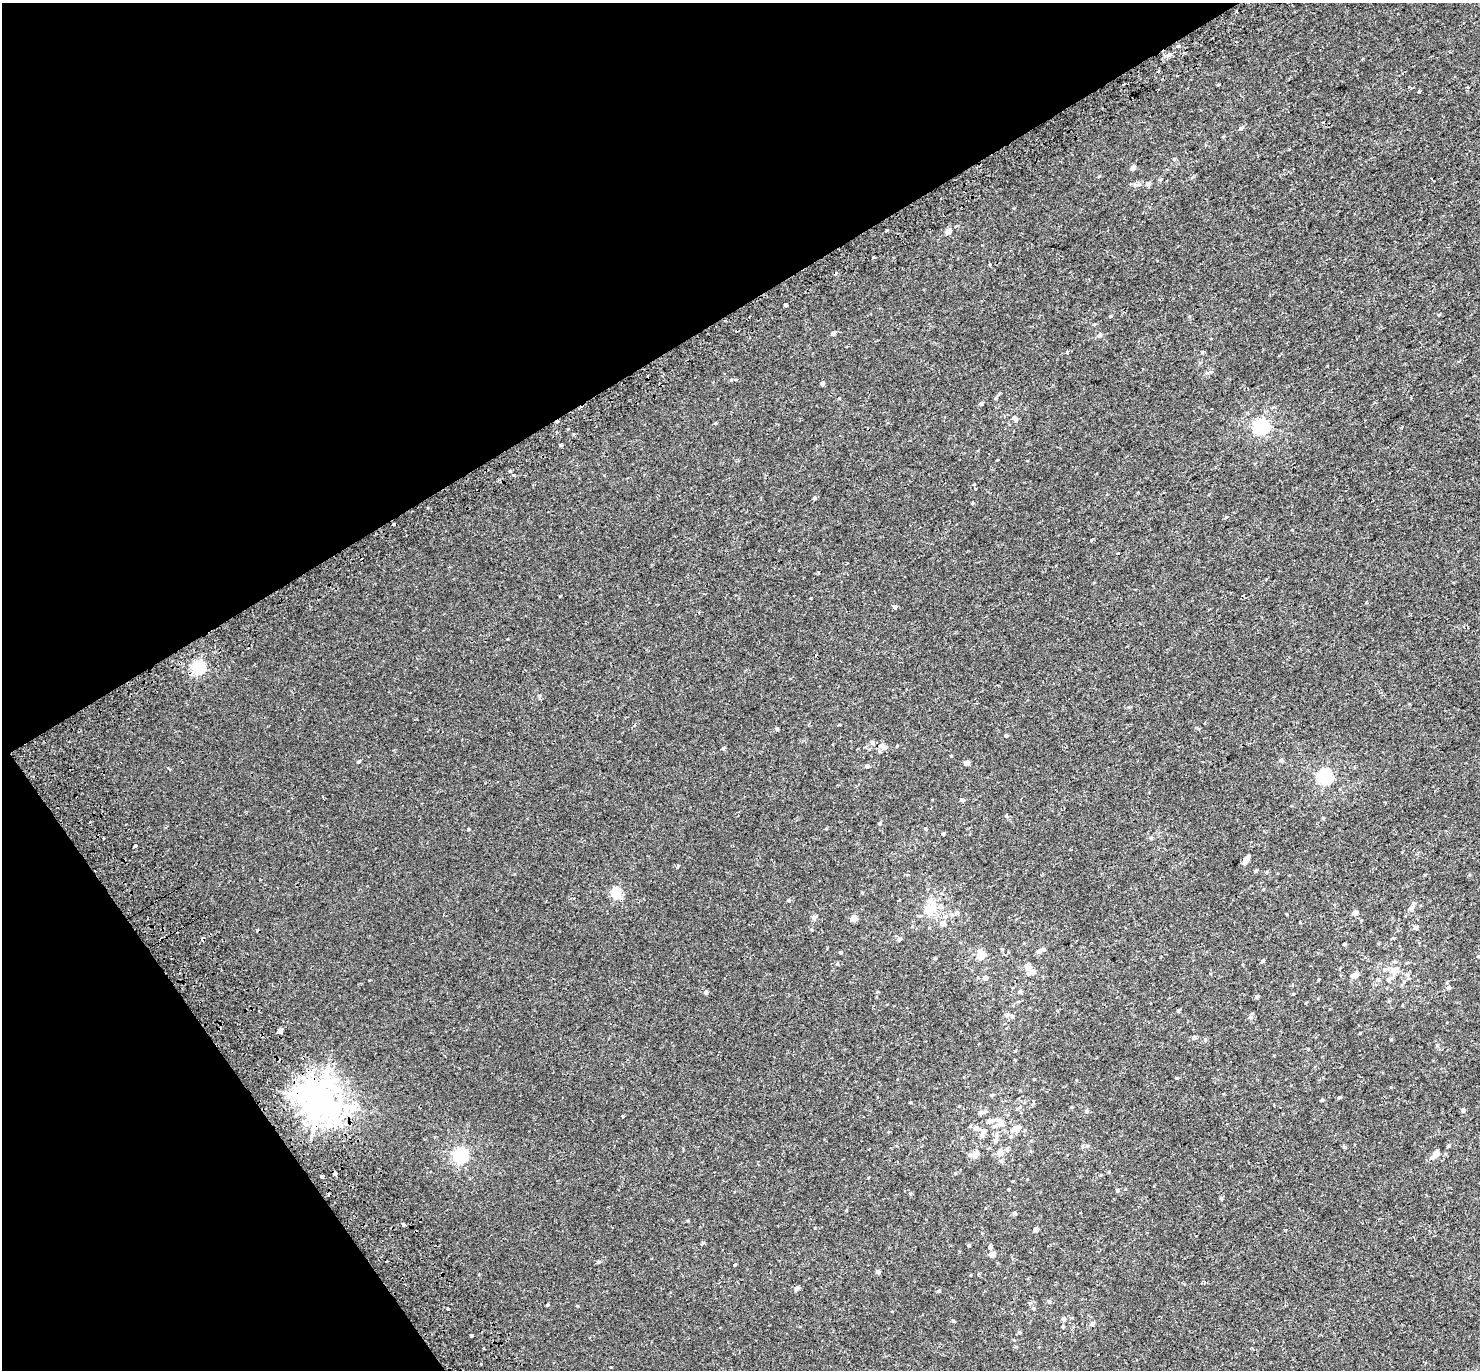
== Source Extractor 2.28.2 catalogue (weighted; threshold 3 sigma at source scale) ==
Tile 5 of 4 x 4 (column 1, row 2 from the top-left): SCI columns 78-1555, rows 2967-4334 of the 6079 x 5979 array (HDU 1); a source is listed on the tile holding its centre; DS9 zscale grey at full resolution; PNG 1482 x 1372 px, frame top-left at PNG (2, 3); no overlay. Shown black and unused: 30% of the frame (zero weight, under 2 of 3 exposures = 5% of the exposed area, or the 3 px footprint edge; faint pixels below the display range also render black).
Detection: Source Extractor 2.28.2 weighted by HDU 2 'WHT'; one run over the whole footprint, this tile lists its part. Background 0.00379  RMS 0.0027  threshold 0.012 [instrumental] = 3 sigma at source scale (4.5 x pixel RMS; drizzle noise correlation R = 1.50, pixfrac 1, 0.0396/0.0396 arcsec/px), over >= 5 px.
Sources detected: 168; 9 cosmic-ray / hot-pixel residue — not listed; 10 inside a brighter listed object's ellipse — not listed separately; the other 149 listed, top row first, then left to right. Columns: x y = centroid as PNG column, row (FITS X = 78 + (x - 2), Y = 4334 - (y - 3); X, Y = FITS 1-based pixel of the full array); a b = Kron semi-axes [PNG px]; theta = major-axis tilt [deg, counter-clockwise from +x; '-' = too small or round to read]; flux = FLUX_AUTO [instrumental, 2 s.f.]
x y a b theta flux
1237 11 3 2 - 0.25
1169 55 7 5 20 0.8
1419 92 3 3 - 0.75
1323 123 3 3 - 0.21
1241 128 5 5 - 0.53
1174 159 5 4 - 0.25
1133 168 5 4 - 1.1
1137 185 13 5 13 0.83
948 231 4 4 - 1.9
873 257 3 3 - 0.28
785 305 4 3 - 1.3
1094 325 5 3 - 0.24
833 333 5 4 - 0.59
1099 335 6 5 - 0.75
1202 352 4 4 - 0.23
1067 353 4 3 - 0.31
731 380 5 4 - 0.26
822 383 4 4 - 0.59
995 398 5 4 - 0.32
981 404 4 4 - 0.41
1015 419 10 5 -48 0.72
715 423 4 3 - 0.21
1262 427 6 6 - 55
560 445 5 3 - 0.27
510 471 4 3 - 0.33
513 475 3 3 - 0.54
814 498 5 5 - 0.37
972 503 3 3 - 0.25
1226 517 5 4 - 0.26
818 573 4 2 - 0.21
895 607 4 4 - 0.77
198 667 6 6 - 40
777 729 4 4 - 0.45
1006 735 4 4 - 0.42
872 742 6 5 - 0.62
881 746 9 6 14 0.91
897 746 4 4 - 0.21
723 748 5 4 - 0.34
1281 760 6 5 - 0.42
358 762 3 3 - 0.82
966 763 4 4 - 1.3
867 766 5 4 - 0.51
1325 776 6 6 - 46
962 800 5 4 - 0.55
1006 816 4 4 - 0.27
880 823 5 3 - 0.26
925 828 4 3 - 0.22
468 829 3 3 - 0.22
943 834 3 3 - 0.36
1151 838 5 4 - 0.34
135 846 3 3 - 0.5
1245 861 6 4 64 1.5
677 867 4 3 - 0.46
1256 871 5 4 - 0.28
616 893 5 5 - 15
862 893 5 3 - 0.19
788 900 5 4 - 0.37
930 901 14 8 -18 2
1411 908 12 5 31 0.73
930 910 8 7 - 4.8
957 913 7 6 - 0.69
1355 913 5 4 - 1.6
814 917 6 6 - 0.57
853 918 5 4 - 2.5
942 923 6 6 - 1.3
1415 927 5 5 - 0.56
257 930 3 3 - 0.25
202 939 3 3 - 2.1
899 939 6 5 - 0.57
1344 944 3 3 - 0.37
1039 951 6 5 - 0.73
840 952 4 3 - 0.27
981 954 10 8 89 2.3
1478 956 4 4 - 0.22
1263 960 5 4 - 0.28
837 963 5 4 - 0.28
1028 967 8 6 -82 1.7
1394 970 13 10 31 2.1
1407 974 6 5 - 0.49
1354 975 7 5 21 1.5
985 978 6 5 - 0.79
1378 980 7 6 - 0.65
1448 988 5 5 - 0.53
706 992 5 4 - 0.53
1020 992 5 4 - 0.53
1256 997 5 4 - 0.43
1178 1010 5 4 - 0.27
1007 1015 6 5 - 0.75
1012 1016 6 5 - 0.43
1250 1017 6 6 - 0.62
280 1031 4 4 - 1.4
1194 1038 5 5 - 0.48
1205 1040 5 5 - 0.33
1391 1040 5 3 - 0.21
1437 1045 4 4 - 0.27
1015 1051 5 3 - 0.18
1177 1078 5 3 - 0.22
1034 1079 3 3 - 0.17
991 1095 5 5 - 0.32
1339 1097 4 3 - 0.33
320 1100 12 11 - 510
1322 1100 4 4 - 0.24
1071 1107 5 3 - 0.21
1019 1108 10 4 36 0.46
1463 1110 4 4 - 0.82
1086 1111 6 5 - 0.39
980 1113 8 7 - 0.7
1000 1122 17 10 -59 2.1
976 1128 7 6 - 1.1
1016 1129 13 8 24 2.2
984 1131 7 6 - 0.77
996 1139 10 6 74 1.1
1082 1146 6 4 -90 0.33
1448 1146 4 4 - 0.28
1345 1147 5 4 - 0.28
1000 1153 5 5 - 2.2
1436 1153 5 5 - 1.8
976 1154 8 6 64 1.9
460 1155 6 6 - 50
1432 1158 6 6 - 0.56
1001 1161 6 5 - 0.5
335 1173 4 3 - 1.9
322 1177 4 3 - 2
1117 1190 5 4 - 0.37
910 1194 5 4 - 0.26
1221 1198 6 4 -89 0.29
1014 1213 5 5 - 0.35
403 1225 4 3 - 0.56
1036 1229 4 4 - 1.1
703 1243 5 4 - 0.3
968 1245 4 4 - 0.28
990 1247 6 6 - 0.59
993 1254 8 6 21 0.92
598 1262 5 5 - 0.36
735 1265 4 3 - 0.89
878 1272 4 4 - 0.7
797 1288 6 5 - 0.71
939 1291 5 4 - 0.31
1049 1301 6 4 -49 0.44
1030 1303 6 3 -18 0.31
547 1305 4 3 - 0.73
1033 1308 5 4 - 0.29
448 1309 3 3 - 0.58
1063 1319 6 5 - 0.6
953 1321 4 4 - 0.28
1092 1324 6 5 - 0.52
1063 1327 4 4 - 0.27
1019 1332 5 4 - 0.39
472 1335 3 3 - 2.5
Overlapping masked pixels (flux is a lower limit): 3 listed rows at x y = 202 939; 320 1100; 335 1173
Unlisted compact peaks at least as high as the median listed source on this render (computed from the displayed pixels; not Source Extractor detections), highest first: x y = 623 1116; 1360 1033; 1293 994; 1099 176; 839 398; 911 1102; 815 1228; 560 596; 1091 540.